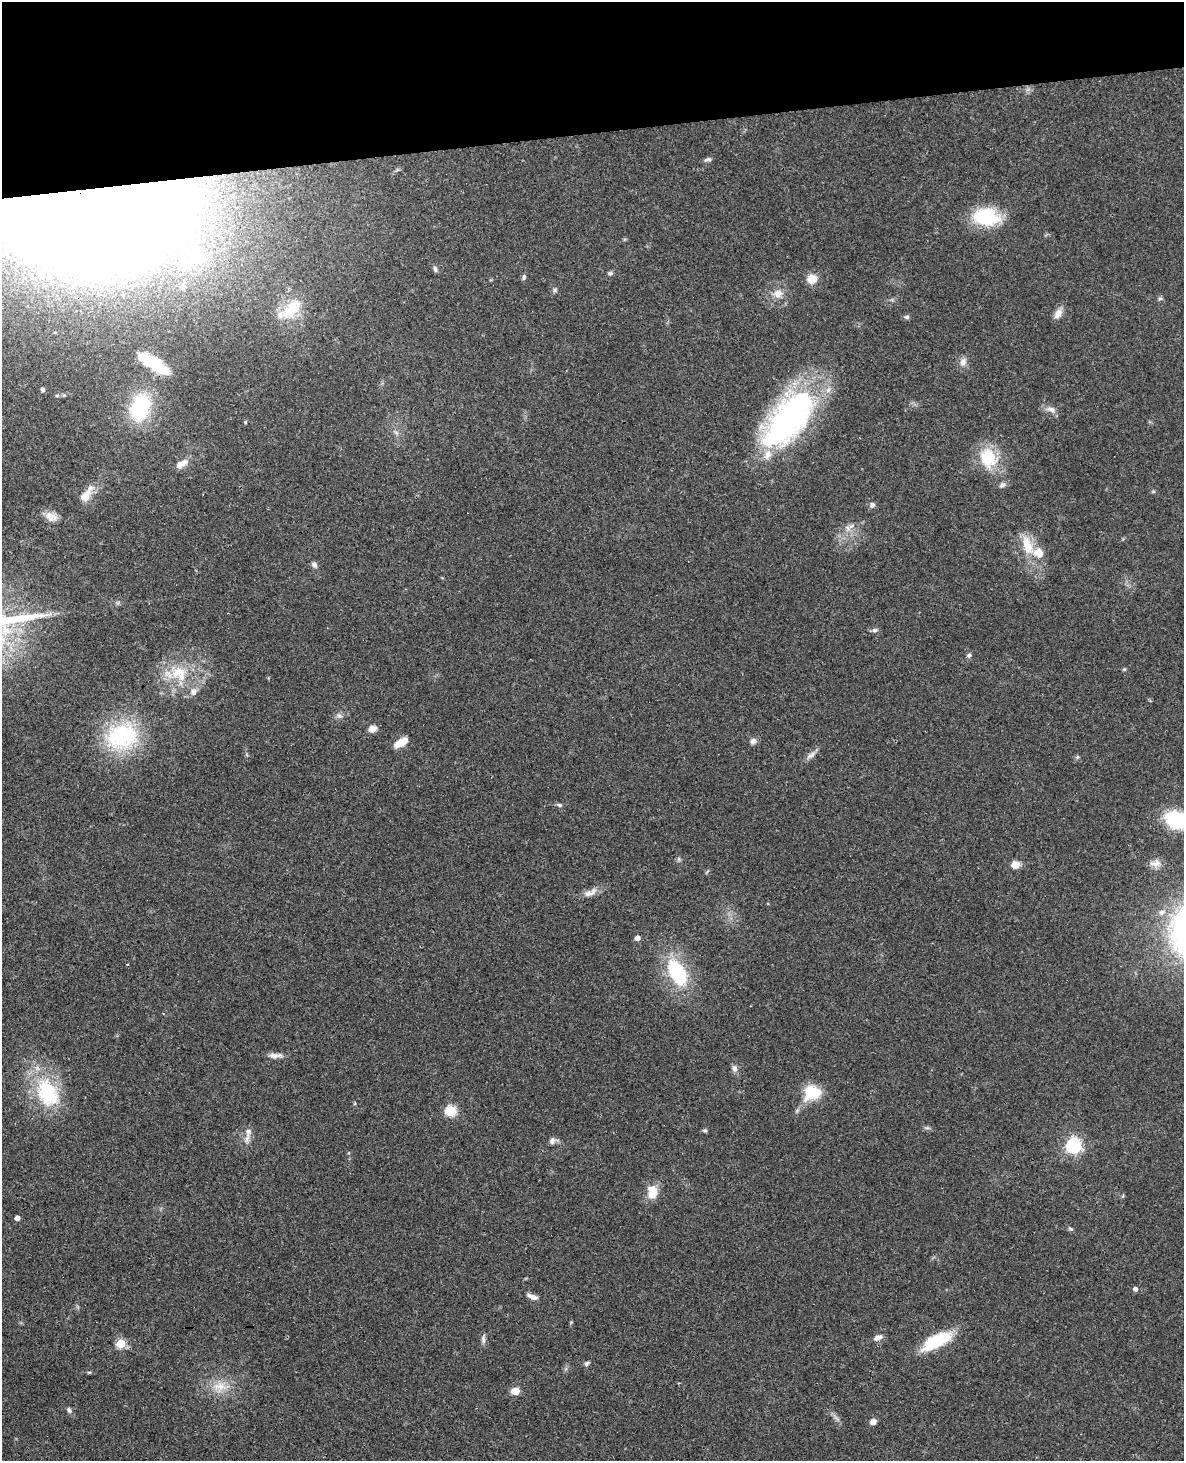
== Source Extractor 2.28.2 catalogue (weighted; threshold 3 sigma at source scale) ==
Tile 3 of 4 x 3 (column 3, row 1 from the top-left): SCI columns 2423-3604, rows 3172-4630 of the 4843 x 4777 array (HDU 1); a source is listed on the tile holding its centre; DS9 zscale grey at full resolution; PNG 1186 x 1463 px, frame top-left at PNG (2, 2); no overlay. Shown black and unused: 9% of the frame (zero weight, under 3 of 4 exposures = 6% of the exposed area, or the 3 px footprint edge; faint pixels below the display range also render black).
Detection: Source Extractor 2.28.2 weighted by HDU 2 'WHT'; one run over the whole footprint, this tile lists its part. Background 0.0648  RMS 0.0049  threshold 0.0219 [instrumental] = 3 sigma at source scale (4.5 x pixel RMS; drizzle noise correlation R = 1.50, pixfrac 1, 0.05/0.05 arcsec/px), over >= 5 px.
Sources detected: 83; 1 inside a brighter object's white glare — not listed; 6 inside a brighter listed object's ellipse — not listed separately; the other 76 listed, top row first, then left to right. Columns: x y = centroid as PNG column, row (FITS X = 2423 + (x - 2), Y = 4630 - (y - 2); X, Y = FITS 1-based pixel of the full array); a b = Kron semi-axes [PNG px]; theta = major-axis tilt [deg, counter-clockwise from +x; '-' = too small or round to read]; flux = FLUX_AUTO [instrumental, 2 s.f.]
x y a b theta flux
708 159 10 4 13 1.3
93 209 85 48 4 3700
986 217 27 18 -7 32
193 259 57 30 24 68
435 269 9 5 -75 1.1
610 273 7 5 9 0.96
524 277 8 5 89 1
812 279 11 10 - 6.5
555 290 6 5 - 0.93
778 294 11 11 - 4.2
1160 298 6 4 1 0.8
291 309 34 18 42 17
1058 314 14 9 56 3.6
907 317 6 5 - 1.2
963 362 11 9 65 2.9
153 363 32 11 -32 23
43 390 5 5 - 1.1
57 395 5 4 - 0.7
140 407 31 20 71 35
1051 409 14 7 -17 3
788 419 72 36 51 130
245 422 5 3 - 0.49
397 433 7 4 -71 1.1
988 458 29 23 -66 18
181 464 16 7 33 4.2
1002 485 10 7 33 1.6
85 496 18 11 49 6.3
872 505 7 6 - 1.4
51 517 17 10 -23 4.4
851 526 12 4 40 1.8
1027 545 30 13 -72 12
314 564 8 7 - 1.5
875 630 8 5 15 1.2
969 655 7 6 - 1
1124 669 5 5 - 0.63
180 672 19 13 -47 10
193 692 11 9 83 2.8
340 715 8 7 - 1.7
372 729 10 7 19 3.3
122 736 44 35 14 45
753 741 9 8 - 2
401 743 17 8 30 5.6
811 755 14 7 35 2.5
1077 757 5 5 - 0.76
559 805 7 5 -20 0.93
1177 820 21 15 -21 39
1157 863 15 7 69 2.9
1016 864 8 7 - 5
590 892 22 8 23 4.1
1161 912 8 7 - 2
637 938 4 4 - 3.1
677 973 26 14 -62 37
275 1055 19 6 3 3.1
735 1068 10 7 83 2.1
47 1093 44 29 -65 35
812 1093 21 17 28 15
451 1111 5 5 - 40
705 1130 6 5 - 0.78
247 1138 15 6 78 2.6
552 1141 9 7 41 1.8
1073 1145 7 6 - 140
652 1192 18 13 87 7.6
17 1218 4 4 - 2.9
1071 1229 7 4 -26 0.8
1135 1289 5 4 - 1.7
533 1297 11 6 -23 2.8
878 1337 11 6 26 2.3
483 1339 15 5 89 1.6
937 1340 34 14 33 24
120 1343 5 5 - 26
587 1363 8 6 45 1.1
89 1372 6 3 -16 0.57
220 1387 21 15 6 9.6
515 1391 8 6 0 5.2
69 1410 7 5 -49 1.4
873 1422 8 7 - 2.3
Overlapping masked pixels (flux is a lower limit): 1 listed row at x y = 93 209
Isophote crosses this tile's border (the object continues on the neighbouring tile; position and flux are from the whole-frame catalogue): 2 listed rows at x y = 93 209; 1177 820